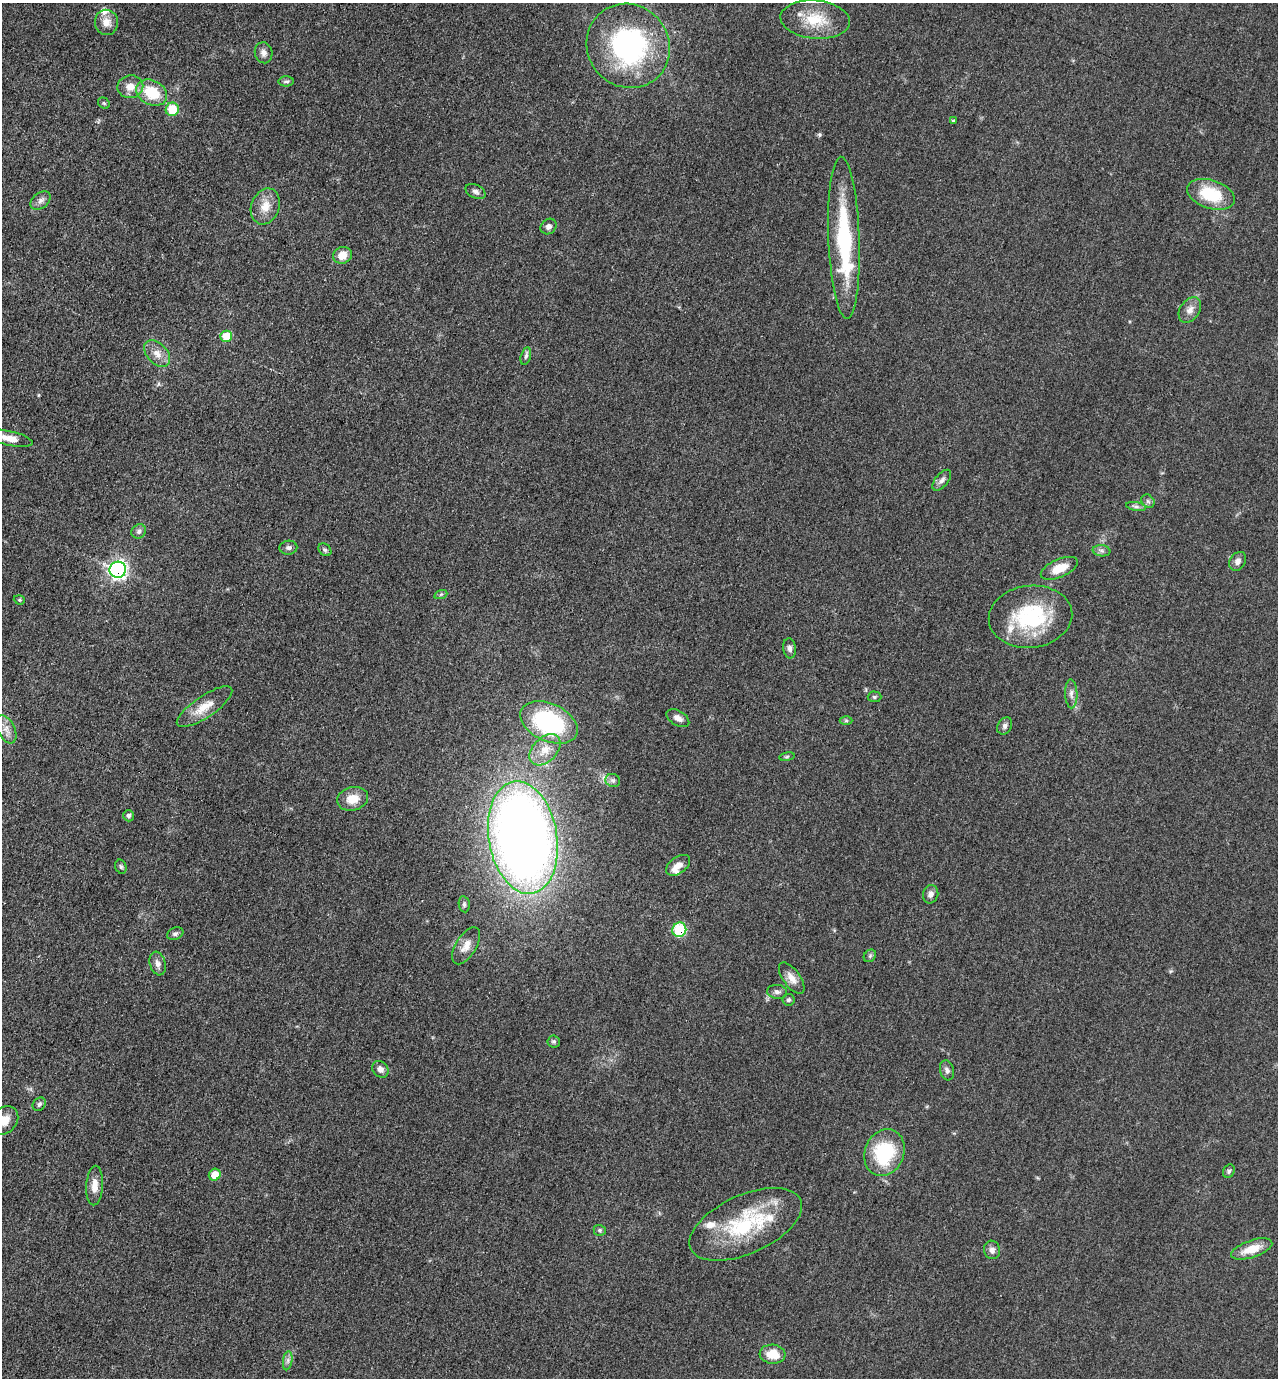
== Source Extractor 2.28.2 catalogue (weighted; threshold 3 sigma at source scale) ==
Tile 11 of 4 x 4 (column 3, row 3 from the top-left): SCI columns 2830-4105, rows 1387-2762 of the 5530 x 5520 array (HDU 1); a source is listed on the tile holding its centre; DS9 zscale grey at full resolution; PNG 1280 x 1380 px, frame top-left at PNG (2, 3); each listed source drawn as its Kron ellipse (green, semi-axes under 4 px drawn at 4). Shown black and unused: <1% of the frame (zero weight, under 3 of 5 exposures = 1% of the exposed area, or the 3 px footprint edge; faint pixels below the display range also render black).
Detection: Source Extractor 2.28.2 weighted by HDU 2 'WHT'; one run over the whole footprint, this tile lists its part. Background 0.0497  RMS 0.0056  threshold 0.025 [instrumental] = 3 sigma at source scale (4.5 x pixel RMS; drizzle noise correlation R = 1.50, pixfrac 1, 0.05/0.05 arcsec/px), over >= 5 px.
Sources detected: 83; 1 inside a brighter object's white glare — neither listed nor drawn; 5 inside a brighter listed object's ellipse — not listed separately; the other 77 listed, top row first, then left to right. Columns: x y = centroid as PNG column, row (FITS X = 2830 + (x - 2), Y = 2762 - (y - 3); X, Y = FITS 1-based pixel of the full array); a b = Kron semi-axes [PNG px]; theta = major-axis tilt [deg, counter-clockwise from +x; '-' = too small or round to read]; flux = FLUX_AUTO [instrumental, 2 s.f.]
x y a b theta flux
815 19 35 19 -5 20
106 22 12 11 - 5.5
628 46 43 41 -51 100
264 53 10 8 -76 2.7
286 81 8 5 0 1.2
130 87 13 11 11 6.2
152 93 16 12 -28 19
104 103 6 5 - 0.81
172 109 7 6 - 15
953 121 3 3 - 0.58
476 192 10 6 -27 1.9
1211 194 24 14 -18 24
41 200 11 7 38 2.5
265 206 18 14 68 8.3
549 227 8 7 - 2.4
844 238 81 15 -88 58
342 255 10 8 21 6.5
1190 310 14 9 57 4.1
226 336 6 5 - 13
157 354 16 10 -47 5.6
526 356 9 5 75 1.4
9 438 24 7 -12 7
942 480 12 6 51 2.3
1148 501 7 6 - 1.4
1136 506 10 4 -11 1.5
139 531 7 6 - 1.6
288 548 9 7 3 1.9
325 550 7 5 -44 1.2
1102 551 9 5 -7 1.7
1238 561 10 7 57 2.4
1059 568 20 9 24 10
118 570 8 8 - 190
441 594 6 4 19 0.82
19 600 6 4 -20 0.89
1030 617 42 31 7 49
790 648 10 6 -83 2.2
1071 694 14 6 -88 2.8
874 697 7 5 -1 1
205 707 33 10 34 10
678 718 12 7 -31 3.3
846 721 6 4 0 0.82
549 722 30 19 -24 75
1005 726 9 7 58 1.8
6 729 15 8 -64 4.6
545 750 18 12 45 8.8
787 757 8 4 9 0.79
613 780 7 6 - 1.5
353 799 16 11 14 8.6
129 816 5 5 - 1.5
523 837 57 34 -81 610
678 865 13 8 36 4.3
121 867 7 5 -74 1.2
931 894 9 7 72 2.6
464 904 8 5 -81 1.2
679 930 7 7 - 30
175 934 8 6 23 1.5
466 946 21 10 58 5.9
870 956 7 5 46 1.1
158 964 12 8 -74 3.1
792 978 18 8 -54 5.2
777 992 10 7 -8 2.1
788 1000 6 6 - 1.2
554 1041 6 6 - 1.1
380 1069 9 7 -50 3
947 1070 10 7 -75 2.1
39 1104 7 6 - 1.5
4 1120 16 12 42 8.5
884 1152 24 19 68 39
1229 1171 7 5 62 1.1
215 1175 6 5 - 9.9
95 1185 20 8 86 5.9
746 1224 60 29 24 51
600 1230 6 5 - 1
1252 1249 21 8 18 10
992 1250 9 8 - 2.8
772 1354 13 9 -4 11
288 1361 9 4 81 1.9
Overlapping masked pixels (flux is a lower limit): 2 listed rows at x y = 118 570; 679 930
Isophote crosses this tile's border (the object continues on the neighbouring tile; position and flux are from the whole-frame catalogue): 2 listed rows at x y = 9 438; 4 1120